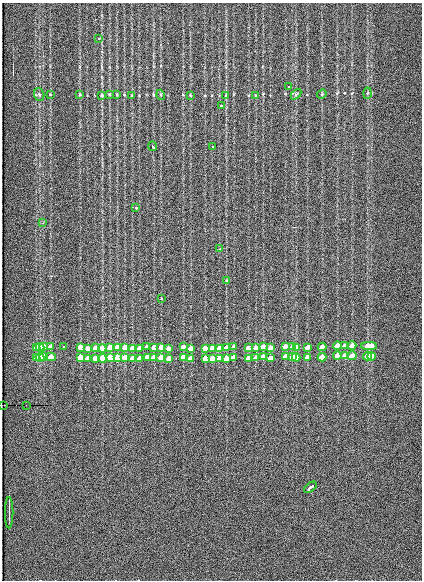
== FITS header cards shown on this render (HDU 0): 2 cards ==
NAXIS1  =                  420
NAXIS2  =                  578

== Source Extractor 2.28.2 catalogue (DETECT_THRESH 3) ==
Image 420 x 578 px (HDU 0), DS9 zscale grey, 1 PNG px = 1 image px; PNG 424 x 582 px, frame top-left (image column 1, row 578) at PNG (2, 3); each listed source drawn as its Kron ellipse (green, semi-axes under 4 px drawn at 4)
Background 202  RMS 12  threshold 34.7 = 3 sigma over >= 5 px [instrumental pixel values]
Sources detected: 104; all 104 listed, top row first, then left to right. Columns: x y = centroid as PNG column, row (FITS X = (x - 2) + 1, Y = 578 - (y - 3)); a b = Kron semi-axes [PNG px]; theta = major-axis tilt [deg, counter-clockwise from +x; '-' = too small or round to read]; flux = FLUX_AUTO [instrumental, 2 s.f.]
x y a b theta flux
99 38 3 3 - 1500
289 87 3 2 - 2600
367 93 5 3 - 940
50 94 3 2 - 530
80 94 3 3 - 650
109 94 4 3 - 740
117 94 3 2 - 730
296 94 6 4 46 1100
322 94 5 4 - 810
39 95 6 5 - 1500
102 95 3 3 - 1000
161 95 5 3 - 700
190 95 3 2 - 640
226 95 4 3 - 820
255 95 3 2 - 520
132 96 4 3 - 650
221 106 3 2 - 2000
153 146 4 3 - 4500
213 147 3 3 - 2600
136 207 3 3 - 9900
43 223 3 3 - 1200
220 249 3 2 - 1700
226 280 3 3 - 2800
161 298 3 3 - 1800
64 346 3 3 - 1300
285 346 4 3 - 15000
292 346 4 3 - 17000
337 346 4 4 - 24000
345 346 4 3 - 14000
352 346 4 4 - 24000
369 346 8 4 0 49000
40 347 4 4 - 28000
44 347 4 3 - 18000
51 347 4 4 - 25000
80 347 4 4 - 24000
110 347 4 4 - 28000
117 347 4 4 - 27000
125 347 4 4 - 26000
147 347 4 4 - 11000
154 347 4 4 - 23000
161 347 4 4 - 23000
183 347 4 4 - 23000
234 347 4 4 - 18000
263 347 4 4 - 22000
296 347 4 3 - 24000
307 347 4 3 - 23000
322 347 4 3 - 23000
36 348 4 4 - 25000
88 348 4 4 - 11000
95 348 4 4 - 13000
102 348 4 4 - 38000
132 348 4 4 - 23000
140 348 4 4 - 19000
168 348 4 3 - 9900
191 348 4 4 - 22000
205 348 4 4 - 20000
212 348 4 4 - 12000
219 348 4 3 - 15000
226 348 4 4 - 32000
249 348 4 3 - 17000
256 348 4 4 - 19000
271 348 4 4 - 11000
285 356 4 4 - 21000
292 356 4 3 - 23000
337 356 4 4 - 32000
345 356 4 4 - 19000
352 356 4 4 - 34000
367 356 4 4 - 38000
371 356 4 3 - 30000
44 357 4 3 - 23000
51 357 5 4 - 34000
80 357 4 4 - 33000
110 357 4 4 - 38000
117 357 4 4 - 38000
125 357 4 4 - 36000
147 357 4 4 - 16000
154 357 4 4 - 33000
161 357 4 4 - 32000
183 357 4 4 - 32000
234 357 4 4 - 25000
263 357 4 4 - 30000
296 357 4 4 - 34000
307 357 4 3 - 31000
322 357 4 4 - 32000
36 358 4 4 - 35000
40 358 4 4 - 39000
88 358 4 4 - 16000
95 358 4 4 - 18000
102 358 4 4 - 52000
132 358 4 4 - 32000
140 358 4 4 - 25000
168 358 4 4 - 14000
191 358 4 4 - 29000
205 358 4 4 - 28000
212 358 4 4 - 16000
219 358 4 4 - 21000
226 358 4 4 - 45000
249 358 4 4 - 23000
256 358 4 4 - 26000
271 358 4 3 - 16000
2 405 2 2 - 16000
26 405 2 2 - 3800
310 487 7 3 39 17000
9 512 16 2 90 2300
At the frame edge (FLAGS 8, measured only in part): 1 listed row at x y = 2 405